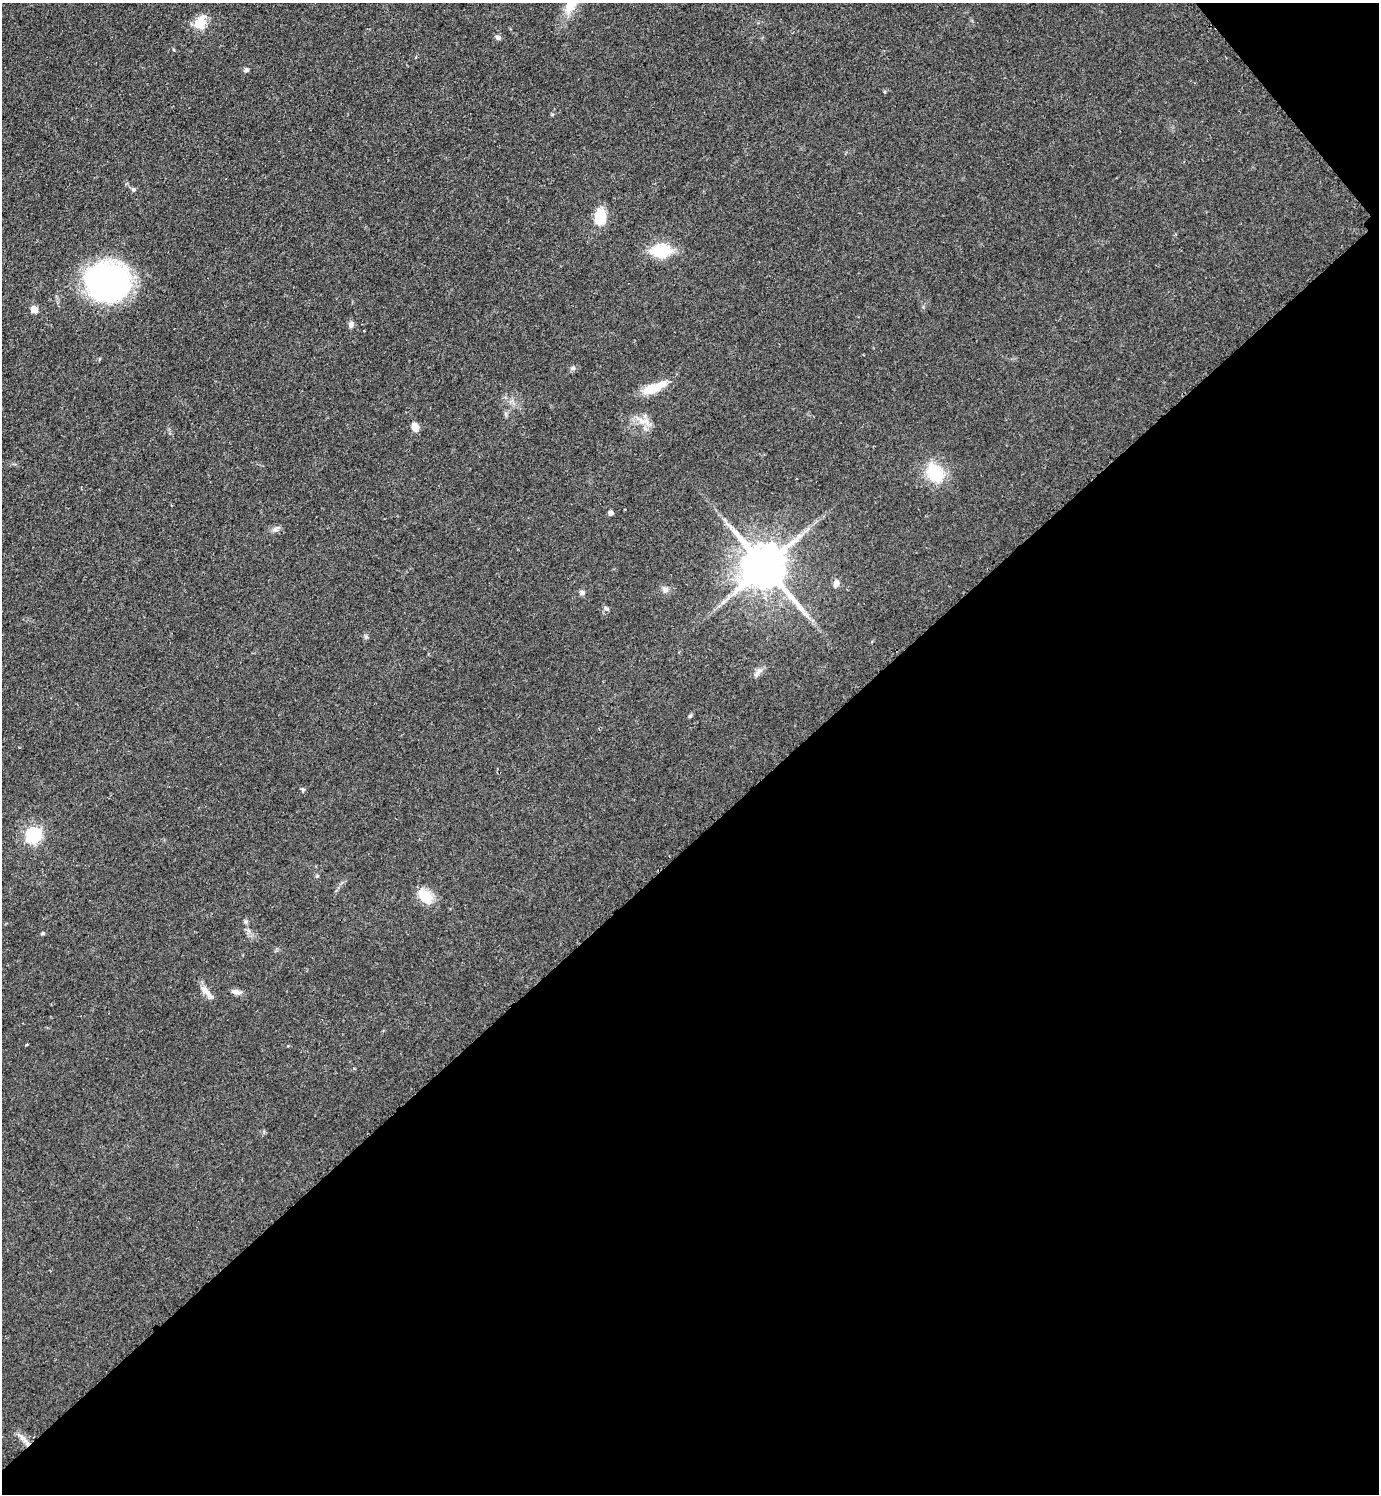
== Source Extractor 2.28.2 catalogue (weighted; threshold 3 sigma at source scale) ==
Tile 12 of 4 x 4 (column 4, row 3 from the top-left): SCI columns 4444-5820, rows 1499-2990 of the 5988 x 5990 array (HDU 1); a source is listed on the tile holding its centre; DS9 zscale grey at full resolution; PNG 1381 x 1496 px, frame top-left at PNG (2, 3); no overlay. Shown black and unused: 45% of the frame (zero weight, under 2 of 3 exposures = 1% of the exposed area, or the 3 px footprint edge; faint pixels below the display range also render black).
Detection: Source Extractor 2.28.2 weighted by HDU 2 'WHT'; one run over the whole footprint, this tile lists its part. Background 0.0801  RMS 0.0074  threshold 0.0331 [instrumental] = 3 sigma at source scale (4.5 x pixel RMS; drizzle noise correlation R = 1.50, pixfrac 1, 0.05/0.05 arcsec/px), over >= 5 px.
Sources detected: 36; all 36 listed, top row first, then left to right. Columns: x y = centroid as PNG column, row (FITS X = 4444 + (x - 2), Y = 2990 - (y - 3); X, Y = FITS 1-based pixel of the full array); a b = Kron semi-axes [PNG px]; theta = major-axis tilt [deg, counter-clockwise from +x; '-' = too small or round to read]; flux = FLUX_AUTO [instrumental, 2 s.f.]
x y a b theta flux
570 6 24 13 62 13
200 23 16 12 52 14
498 37 6 5 - 2.4
174 50 4 3 - 0.85
246 70 6 5 - 1.5
133 189 6 5 - 1.6
600 217 14 9 88 26
661 251 19 12 2 30
107 282 40 34 -9 190
34 309 6 6 - 6.4
351 325 9 6 85 2.2
573 368 7 5 20 1.6
654 388 32 10 22 16
646 421 9 8 - 4.8
415 427 9 6 -69 6.7
935 473 23 16 -60 31
610 513 4 4 - 3.7
275 529 10 5 25 2.4
764 567 13 12 - 3600
836 583 9 6 80 3.8
665 590 8 7 - 2.6
582 592 7 6 - 2.1
606 608 7 4 -45 1.3
366 637 6 5 - 1.2
759 670 7 5 -78 2.2
690 716 7 4 45 1
303 790 6 5 - 1.2
33 835 6 6 - 180
425 896 22 14 -45 13
246 921 6 4 19 1.1
42 933 5 4 - 0.96
206 992 24 6 -46 5.4
236 992 14 6 -11 3.2
26 1044 3 3 - 2.9
354 1069 4 3 - 0.75
22 1438 9 6 -48 3.5
Isophote crosses this tile's border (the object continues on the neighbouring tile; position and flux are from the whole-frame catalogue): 1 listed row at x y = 570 6